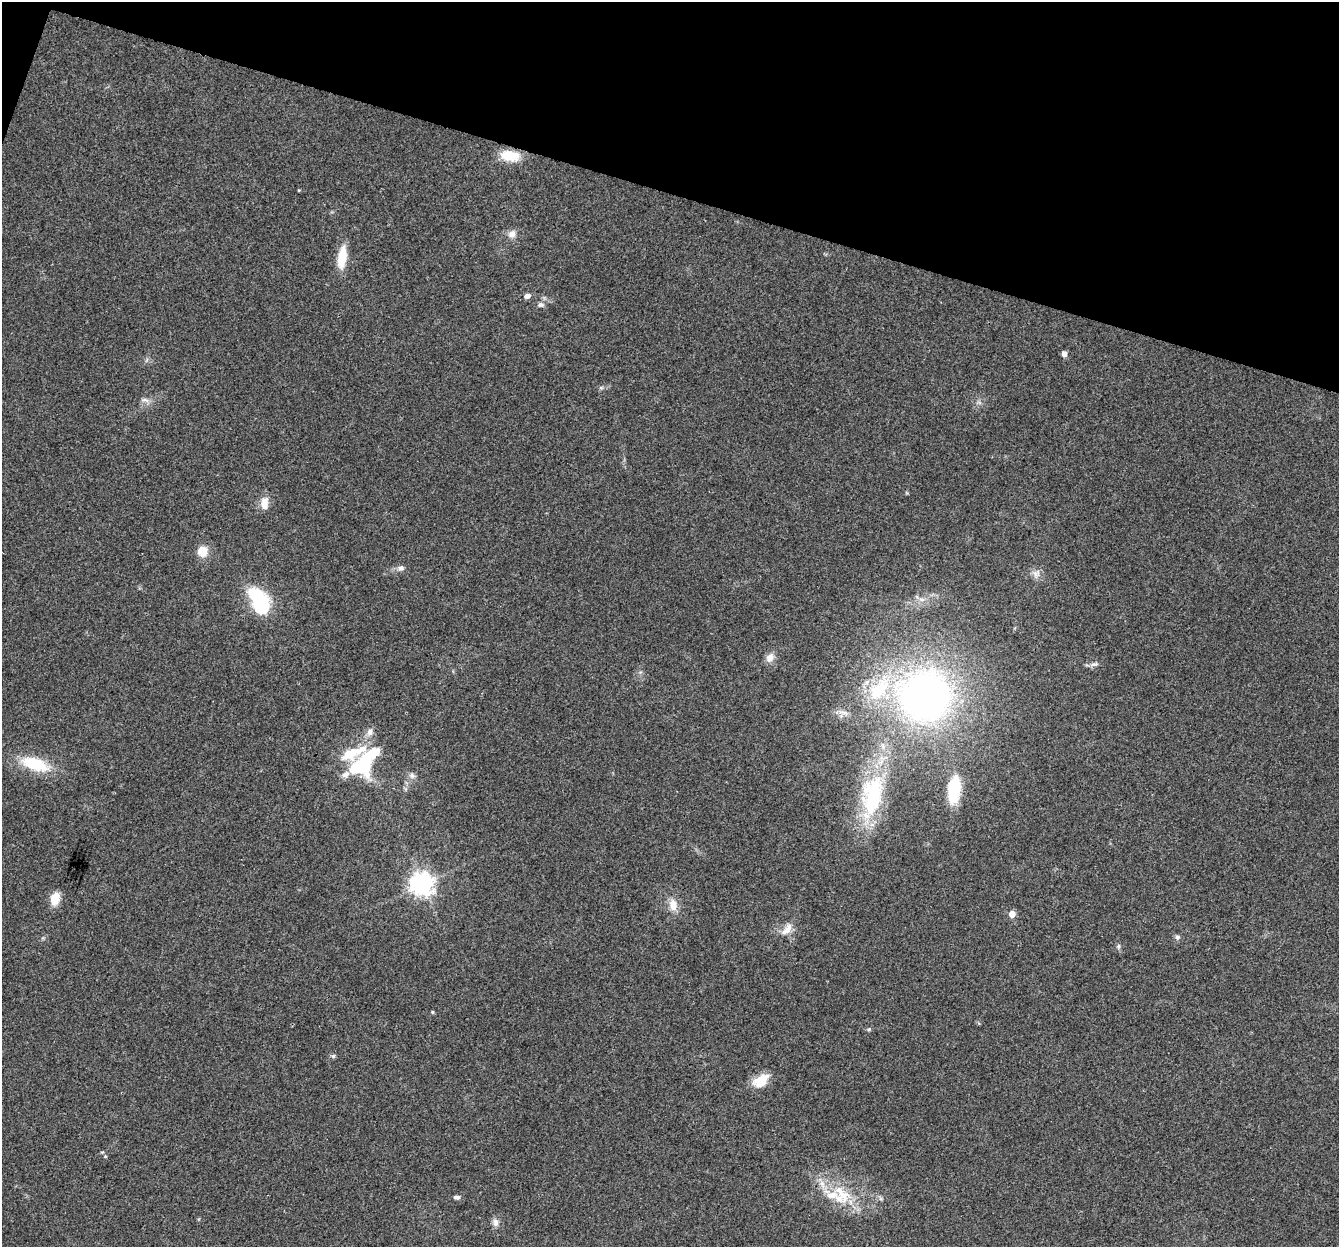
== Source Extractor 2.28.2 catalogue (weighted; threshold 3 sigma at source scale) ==
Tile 2 of 4 x 4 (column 2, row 1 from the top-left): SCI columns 1366-2702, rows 4070-5314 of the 5395 x 5585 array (HDU 1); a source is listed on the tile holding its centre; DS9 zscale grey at full resolution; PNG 1341 x 1249 px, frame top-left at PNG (2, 2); no overlay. Shown black and unused: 16% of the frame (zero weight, under 3 of 4 exposures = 5% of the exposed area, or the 3 px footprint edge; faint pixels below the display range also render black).
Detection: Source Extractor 2.28.2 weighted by HDU 2 'WHT'; one run over the whole footprint, this tile lists its part. Background 0.0648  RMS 0.0041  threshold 0.0185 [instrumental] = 3 sigma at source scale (4.5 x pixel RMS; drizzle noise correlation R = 1.50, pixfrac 1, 0.0396/0.0396 arcsec/px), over >= 5 px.
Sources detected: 45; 1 inside a brighter object's white glare — not listed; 7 inside a brighter listed object's ellipse — not listed separately; the other 37 listed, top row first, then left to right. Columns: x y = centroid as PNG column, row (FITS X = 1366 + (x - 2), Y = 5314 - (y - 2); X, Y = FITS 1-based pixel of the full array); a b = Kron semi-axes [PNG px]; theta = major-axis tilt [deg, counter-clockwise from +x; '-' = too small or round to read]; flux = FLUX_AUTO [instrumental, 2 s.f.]
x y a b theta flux
510 156 22 11 -9 10
512 234 11 10 - 2.6
342 258 25 9 82 10
527 296 8 6 25 1.9
541 305 9 7 2 1.3
1064 354 5 4 - 3
145 400 12 4 -19 1.4
265 506 13 10 -64 3.4
202 551 13 12 - 5.5
401 568 10 7 -3 1.7
1036 574 12 9 86 2.5
261 606 7 7 - 83
770 657 13 9 53 2.9
1094 664 12 5 13 1.5
925 696 50 49 - 190
843 712 16 4 -9 1.7
370 732 11 7 75 2.3
35 764 35 15 -19 16
362 765 31 22 38 29
412 775 9 8 - 1.6
954 789 29 12 84 16
872 795 65 30 80 42
422 884 8 8 - 330
55 899 15 10 78 5.9
673 905 16 11 -83 4.7
1012 914 5 4 - 6.5
786 931 16 9 22 3.6
1177 937 7 6 - 1.1
1118 946 6 5 - 0.76
432 1012 5 4 - 0.47
869 1029 5 5 - 0.63
333 1056 6 5 - 0.71
761 1081 17 11 40 10
105 1156 5 4 - 0.46
843 1195 35 16 -51 15
457 1197 9 5 -5 1.2
495 1222 11 8 -83 2